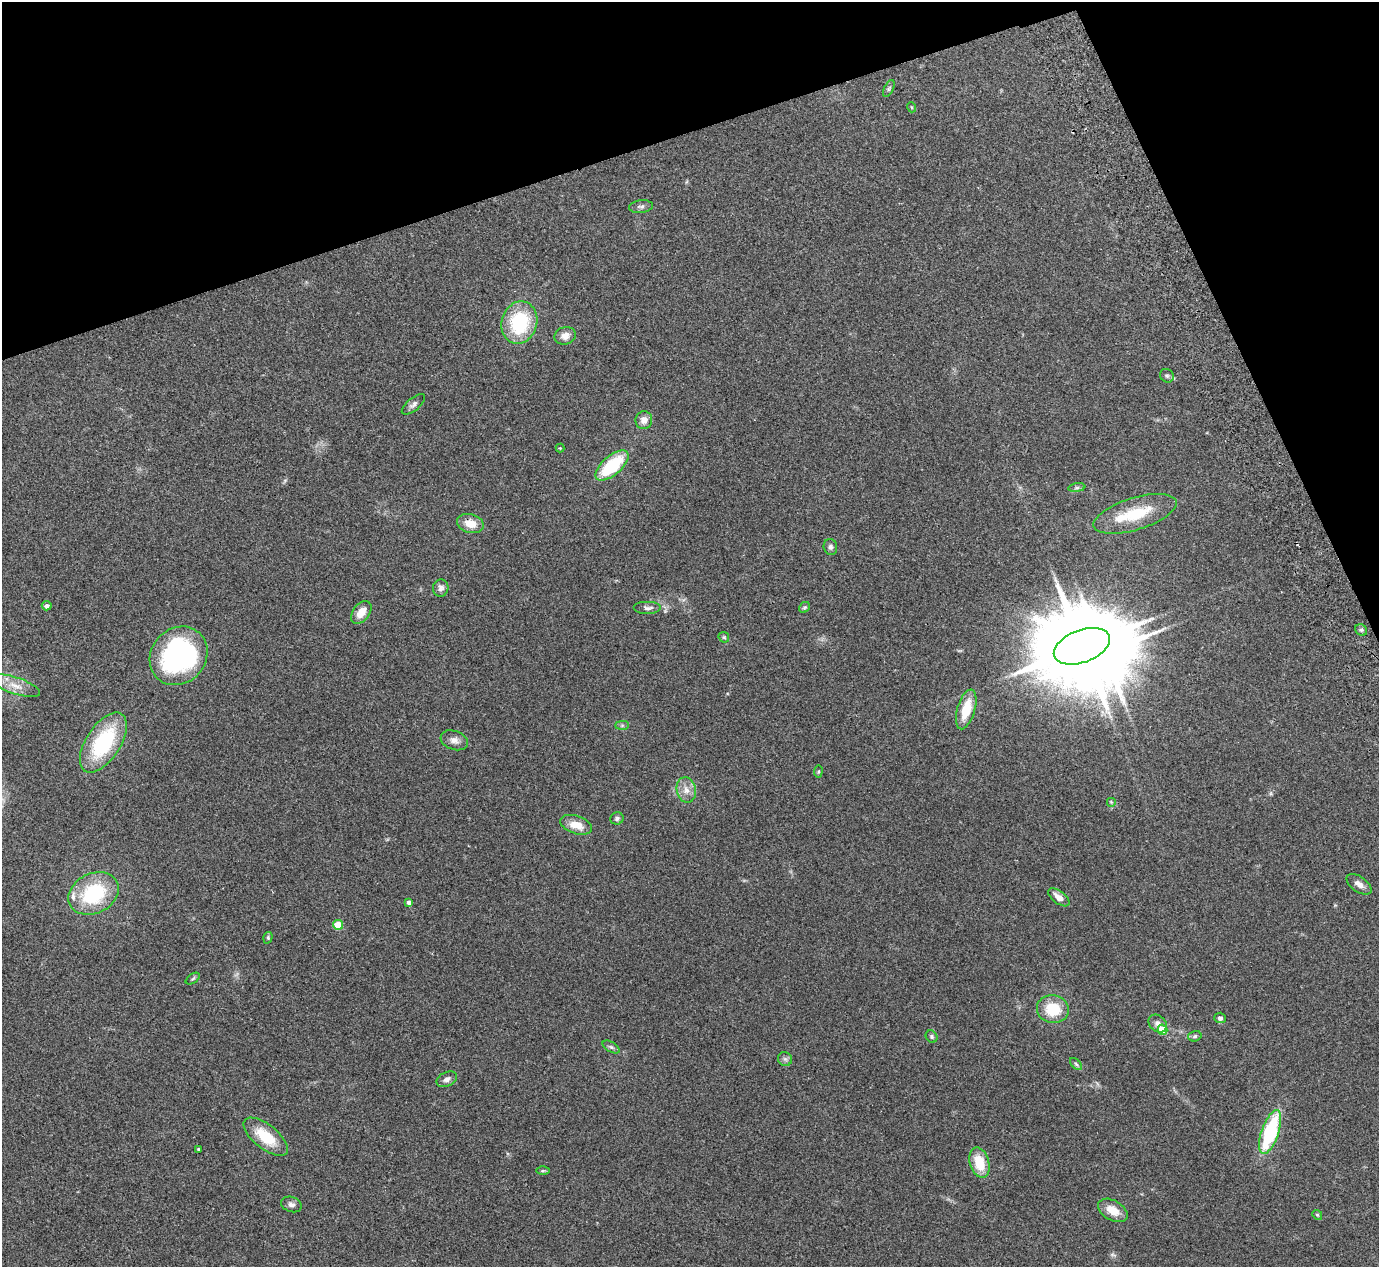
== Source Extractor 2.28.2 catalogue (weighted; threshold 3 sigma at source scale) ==
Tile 3 of 4 x 4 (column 3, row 1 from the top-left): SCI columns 2812-4188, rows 3979-5243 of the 5623 x 5551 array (HDU 1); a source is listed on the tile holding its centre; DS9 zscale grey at full resolution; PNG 1381 x 1269 px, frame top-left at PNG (2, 2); each listed source drawn as its Kron ellipse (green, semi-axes under 4 px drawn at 4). Shown black and unused: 17% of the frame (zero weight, under 2 of 3 exposures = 3% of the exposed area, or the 3 px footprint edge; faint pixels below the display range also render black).
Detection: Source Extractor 2.28.2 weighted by HDU 2 'WHT'; one run over the whole footprint, this tile lists its part. Background 0.215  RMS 0.011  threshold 0.0512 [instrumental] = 3 sigma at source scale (4.5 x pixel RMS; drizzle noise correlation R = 1.50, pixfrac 1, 0.05/0.05 arcsec/px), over >= 5 px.
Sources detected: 62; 1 inside a brighter object's white glare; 1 cosmic-ray / hot-pixel residue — neither listed nor drawn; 2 inside a brighter listed object's ellipse — not listed separately; the other 58 listed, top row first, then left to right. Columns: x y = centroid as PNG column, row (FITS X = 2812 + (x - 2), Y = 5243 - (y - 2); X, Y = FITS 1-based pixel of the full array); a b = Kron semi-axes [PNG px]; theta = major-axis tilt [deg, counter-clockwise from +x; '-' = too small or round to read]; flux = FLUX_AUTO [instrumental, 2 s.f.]
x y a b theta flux
889 88 9 5 64 2.3
911 107 5 3 - 0.98
641 206 12 6 5 3.6
519 323 21 17 73 76
565 336 11 8 14 8.7
1167 376 7 6 - 2.2
413 404 14 6 39 4.5
644 420 9 8 - 7.4
560 448 4 4 - 0.94
612 465 20 9 41 65
1077 488 8 4 8 2.3
1135 514 43 16 17 48
470 524 13 9 -15 15
830 547 8 6 -76 2.9
441 588 8 7 - 4.3
47 606 5 4 - 4
804 607 6 5 - 1.6
648 608 14 6 0 4.6
361 612 13 8 53 13
1361 630 6 5 - 2.4
724 637 6 5 - 1.6
1082 646 29 16 20 17000
179 656 31 27 48 200
16 686 26 8 -18 14
966 709 20 9 74 28
622 725 7 4 0 2
454 740 14 9 -19 7.1
103 743 34 17 57 97
818 772 6 4 83 1.4
686 790 13 9 -77 9.6
1111 802 5 5 - 1.4
617 818 6 6 - 2.7
576 825 16 9 -18 17
1359 884 14 7 -35 6.5
93 893 26 20 27 80
1059 897 12 6 -37 8.9
409 902 4 4 - 5.3
338 925 5 5 - 33
268 938 6 4 72 1.6
193 979 8 4 34 1.8
1053 1009 16 14 -12 37
1220 1018 5 5 - 3.2
1158 1024 10 8 -46 5.1
1162 1030 5 5 - 28
931 1036 6 5 - 2.2
1195 1036 7 5 15 2.3
611 1047 9 5 -30 2.6
785 1059 7 7 - 3.1
1076 1064 7 4 -45 2.4
447 1079 11 7 26 4.8
1270 1132 23 8 71 97
266 1137 26 12 -39 36
198 1149 3 3 - 1.1
979 1163 15 9 -74 28
543 1171 7 4 1 1.7
291 1204 10 7 -18 4.5
1113 1210 16 10 -30 17
1317 1215 5 4 - 1.4